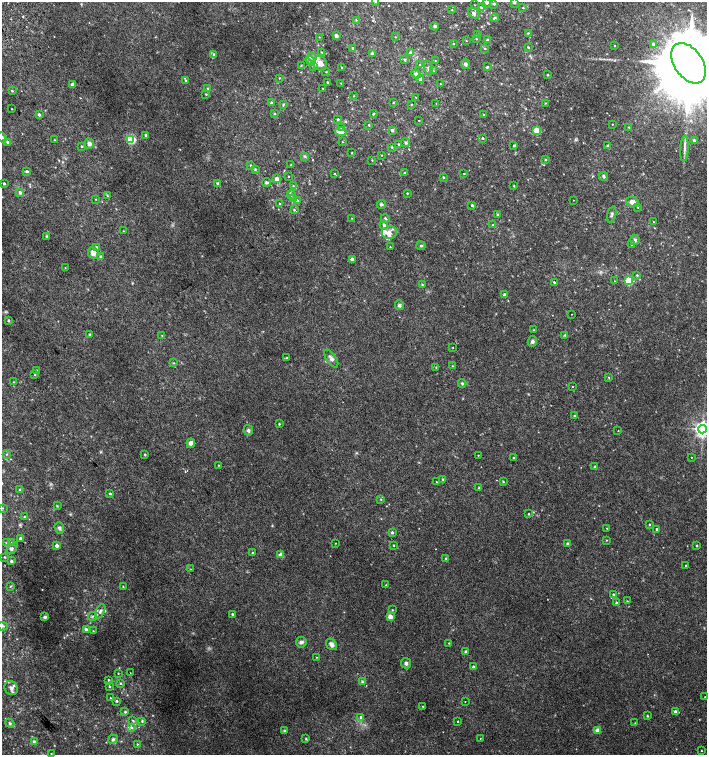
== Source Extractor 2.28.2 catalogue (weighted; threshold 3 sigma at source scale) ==
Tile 11 of 4 x 4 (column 3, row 3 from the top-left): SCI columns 2999-4407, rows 1541-3046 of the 6060 x 6084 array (HDU 1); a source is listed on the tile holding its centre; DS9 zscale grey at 2 x 2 block average (1 PNG px = mean of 2 x 2 image px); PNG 709 x 757 px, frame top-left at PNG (2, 2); each listed source drawn as its Kron ellipse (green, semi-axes under 4 px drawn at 4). Shown black and unused: <1% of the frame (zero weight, under 2 of 3 exposures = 2% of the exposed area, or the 3 px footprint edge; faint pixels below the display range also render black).
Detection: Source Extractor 2.28.2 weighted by HDU 2 'WHT'; one run over the whole footprint, this tile lists its part. Background 0.0224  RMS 0.0055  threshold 0.0248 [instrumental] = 3 sigma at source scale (4.5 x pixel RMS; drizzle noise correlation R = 1.50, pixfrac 1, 0.0396/0.0396 arcsec/px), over >= 5 px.
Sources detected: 287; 1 cosmic-ray / hot-pixel residue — neither listed nor drawn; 11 inside a brighter listed object's ellipse — not listed separately; the other 275 listed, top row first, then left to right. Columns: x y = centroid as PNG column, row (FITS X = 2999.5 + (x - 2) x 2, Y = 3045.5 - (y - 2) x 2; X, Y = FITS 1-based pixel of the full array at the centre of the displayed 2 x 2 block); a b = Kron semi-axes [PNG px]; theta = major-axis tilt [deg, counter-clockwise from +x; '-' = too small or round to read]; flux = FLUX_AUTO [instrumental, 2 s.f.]
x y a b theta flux
376 2 3 3 - 0.84
514 2 3 3 - 1.5
487 3 2 2 - 5.1
494 4 3 3 - 1.8
475 5 2 2 - 0.51
481 7 3 3 - 1.3
523 8 3 2 - 0.6
452 10 2 2 - 0.59
474 13 6 4 -40 3.6
494 18 4 2 - 1.5
356 20 3 2 - 0.72
435 26 4 3 - 2.1
528 33 3 2 - 0.88
477 34 3 2 - 0.65
336 36 4 3 - 2.6
319 37 3 2 - 0.46
395 37 2 2 - 0.6
476 39 3 2 - 0.72
487 40 2 2 - 2.6
466 41 3 2 - 0.52
454 44 2 2 - 0.66
653 44 4 3 - 1.7
615 45 2 2 - 1.6
528 47 3 2 - 1.1
353 48 2 2 - 1.6
485 48 3 2 - 0.93
322 52 4 2 - 0.89
372 53 3 2 - 1.9
411 53 2 2 - 7.6
214 54 4 3 - 1.8
312 57 4 4 - 2.3
404 59 3 3 - 1.2
435 60 3 2 - 0.56
311 61 5 4 - 2.8
320 63 7 7 - 8.4
688 63 22 14 -55 24000
465 64 5 4 - 2.2
301 65 3 2 - 0.62
420 65 2 2 - 0.78
313 66 3 3 - 1.1
487 67 4 3 - 1.3
342 68 2 2 - 0.63
428 68 7 4 -79 3
433 71 3 2 - 0.92
326 72 3 2 - 0.74
416 74 5 3 - 4.2
548 75 3 2 - 0.76
279 78 3 2 - 0.59
420 79 4 3 - 3.4
186 80 3 2 - 0.99
327 82 2 2 - 0.96
341 83 3 2 - 0.64
73 84 2 2 - 7.5
440 84 2 2 - 0.65
208 89 3 3 - 1.3
323 89 2 2 - 0.54
12 91 3 2 - 1
206 94 3 3 - 0.91
354 96 2 2 - 0.63
416 97 2 2 - 0.43
393 102 2 2 - 0.74
271 103 3 3 - 1.8
545 103 3 2 - 0.55
283 104 4 3 - 1.2
411 104 3 2 - 0.62
436 104 2 2 - 0.42
12 109 2 2 - 0.66
275 114 3 2 - 0.84
373 114 3 3 - 0.93
39 115 2 2 - 3.5
483 115 3 2 - 0.93
338 119 2 2 - 1.9
419 121 2 2 - 0.57
612 124 2 2 - 0.63
369 125 2 2 - 1
342 127 3 3 - 1.1
629 127 3 2 - 0.77
392 130 4 3 - 2.8
537 131 3 3 - 31
341 132 6 4 -4 8.8
146 135 3 2 - 2.8
2 137 5 4 - 2
483 138 3 2 - 1
131 139 3 3 - 110
55 140 3 2 - 0.75
695 141 4 3 - 2.2
8 142 3 3 - 2.1
342 142 2 2 - 0.49
406 143 5 3 - 2.1
89 144 5 4 - 3.9
399 144 3 2 - 1.4
514 145 3 3 - 1.8
82 146 3 3 - 1.2
608 146 3 3 - 1.6
392 147 3 2 - 1.1
684 149 13 3 87 4.6
352 153 2 2 - 0.74
381 155 2 2 - 0.51
305 156 4 3 - 1.4
372 160 3 2 - 0.8
545 160 3 3 - 1.1
291 165 2 2 - 0.79
251 166 3 3 - 1.8
255 169 4 3 - 1.5
27 171 3 3 - 1.7
405 173 3 2 - 3.1
464 173 2 2 - 0.76
334 174 3 2 - 0.73
289 176 2 2 - 0.55
604 176 4 3 - 2.3
443 177 3 3 - 1.1
277 179 2 2 - 10
266 182 4 4 - 2
217 183 4 4 - 1.5
4 184 2 2 - 2
293 186 3 3 - 0.92
514 186 2 2 - 0.74
20 193 3 3 - 3.7
407 193 2 2 - 0.86
291 195 5 3 - 1.8
107 196 3 3 - 0.86
96 199 3 2 - 0.58
293 199 3 2 - 0.92
573 200 2 2 - 0.36
297 201 3 2 - 4.4
632 202 6 5 - 6.6
280 204 3 2 - 1.7
381 204 4 4 - 1.7
472 205 2 2 - 2.3
638 207 2 2 - 0.65
294 210 4 3 - 1.7
612 214 8 3 75 2.3
497 215 3 3 - 1.2
352 218 2 2 - 0.48
385 219 4 3 - 2.1
654 222 2 2 - 0.45
384 225 5 3 - 2.7
493 225 3 3 - 2
123 231 2 2 - 0.64
389 232 7 6 - 6.8
46 236 4 3 - 1.1
635 240 5 4 - 2.7
632 244 3 3 - 2.9
421 246 4 4 - 1.7
96 247 4 3 - 3.4
390 247 2 2 - 0.65
93 253 6 5 - 7.4
100 256 3 3 - 1.1
352 260 2 2 - 11
65 268 2 2 - 0.6
637 275 3 3 - 0.92
615 281 2 2 - 0.49
629 281 3 3 - 60
554 282 2 2 - 1.6
422 285 3 2 - 0.94
505 295 2 2 - 8
399 305 5 4 - 2.3
572 314 2 2 - 1.1
8 321 3 2 - 1.5
534 330 2 2 - 0.65
90 334 4 3 - 1.2
162 335 2 2 - 0.45
565 335 4 3 - 1.2
532 341 5 4 - 3
453 348 2 2 - 0.56
287 358 3 2 - 1.4
331 359 10 5 -56 4.5
174 363 2 2 - 0.77
452 366 2 2 - 0.62
436 367 3 2 - 0.67
37 370 3 2 - 0.94
35 375 3 2 - 0.84
608 377 3 2 - 0.8
14 382 3 2 - 0.64
462 383 4 4 - 1.7
572 387 2 2 - 0.52
574 416 2 2 - 0.97
279 424 2 2 - 1.2
703 429 4 4 - 560
248 430 5 4 - 2.6
618 430 2 2 - 0.72
191 443 4 4 - 6.1
6 454 2 2 - 0.72
145 454 3 2 - 1.1
478 455 2 2 - 0.57
691 457 2 2 - 0.42
514 458 2 2 - 0.63
219 465 2 2 - 0.66
595 467 2 2 - 4.7
443 479 3 3 - 0.99
436 482 2 2 - 0.5
503 482 3 3 - 1
479 488 3 2 - 0.93
20 490 2 2 - 0.64
110 493 2 2 - 1.5
381 499 2 2 - 0.71
57 506 3 2 - 0.87
3 508 3 2 - 0.72
529 514 2 2 - 1
25 517 3 2 - 1.6
649 524 2 2 - 0.85
59 528 6 4 -69 2.7
607 528 2 2 - 0.48
657 529 2 2 - 2.1
392 532 3 3 - 1.8
20 538 4 3 - 1.3
606 540 2 2 - 0.66
7 543 3 2 - 0.97
12 543 4 3 - 1.7
335 543 3 2 - 0.51
567 543 4 3 - 1.2
394 545 2 2 - 0.8
697 545 2 2 - 1.4
57 546 2 2 - 7.1
12 548 7 4 52 2.7
252 552 2 2 - 2.3
281 555 2 2 - 22
5 557 3 3 - 0.93
446 558 3 3 - 1.2
11 561 2 2 - 2.4
685 565 2 2 - 0.64
190 569 2 2 - 0.48
386 585 3 2 - 0.67
10 586 4 2 - 0.97
123 587 2 2 - 0.64
613 594 2 2 - 1.7
627 601 2 2 - 0.86
616 603 4 3 - 1.2
392 610 3 3 - 0.8
100 611 8 4 66 4.2
232 614 2 2 - 2
93 616 5 2 - 1.3
45 617 4 4 - 1.8
390 617 2 2 - 18
3 626 5 2 - 1.5
86 629 3 3 - 3
93 631 3 2 - 0.73
301 642 5 5 - 3.2
449 643 2 2 - 0.76
331 644 6 5 - 5.3
466 651 2 2 - 2.6
317 657 3 2 - 0.51
406 663 5 5 - 3
473 667 2 2 - 5.4
118 673 2 2 - 0.68
130 673 2 2 - 0.46
109 680 3 2 - 1.1
362 682 3 3 - 1.5
121 683 3 3 - 1.2
109 686 3 3 - 1.3
11 688 7 6 - 4.3
705 697 2 2 - 0.43
110 698 2 2 - 0.58
117 701 3 3 - 1.5
465 702 2 2 - 0.63
423 706 2 2 - 0.71
675 711 4 2 - 5.2
125 712 3 3 - 1.8
647 716 3 2 - 1
361 717 3 3 - 4
132 720 3 2 - 0.88
142 721 3 3 - 1.2
458 721 3 2 - 0.87
10 723 5 3 - 1.8
635 723 2 2 - 0.43
131 727 4 3 - 1.8
284 731 4 4 - 1.3
597 731 3 2 - 23
480 738 2 2 - 0.45
113 739 5 3 - 2.1
306 739 3 3 - 1.1
34 741 4 3 - 1.5
137 744 2 2 - 0.75
701 751 2 2 - 0.8
51 753 2 2 - 0.52
Isophote crosses this tile's border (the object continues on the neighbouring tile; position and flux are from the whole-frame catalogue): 7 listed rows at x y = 376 2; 514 2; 487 3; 688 63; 2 137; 703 429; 3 626
Diffuse or blended objects may show on this block-average render without a row.